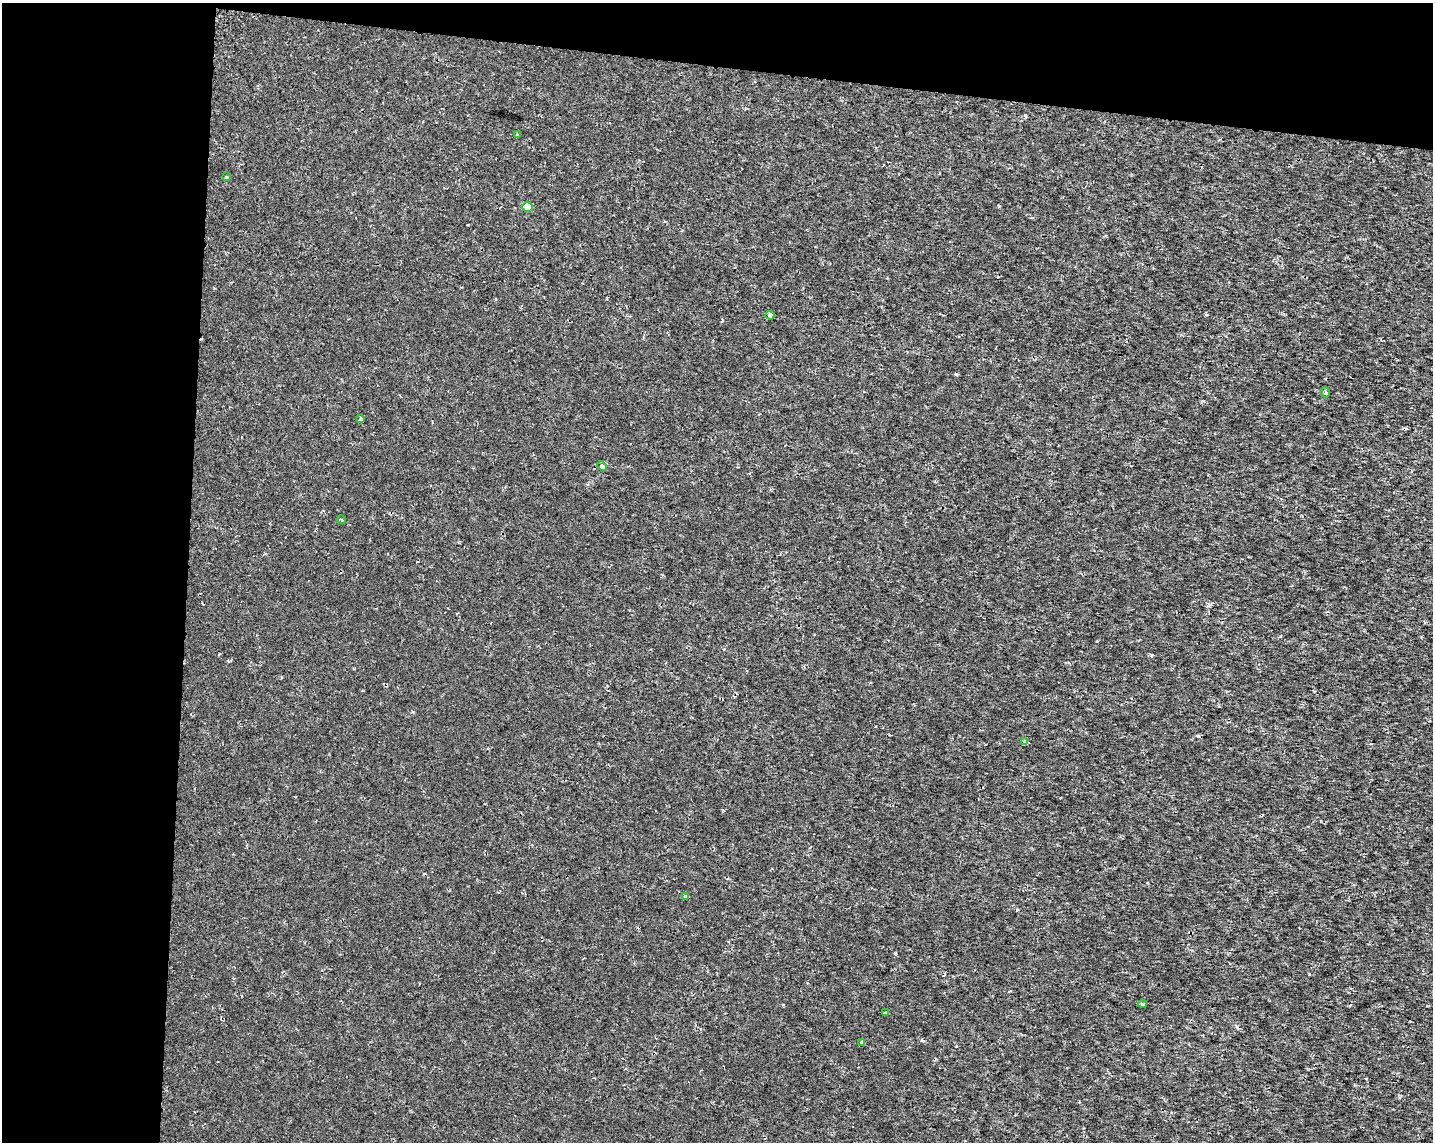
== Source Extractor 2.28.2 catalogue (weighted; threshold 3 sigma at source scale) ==
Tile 1 of 3 x 4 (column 1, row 1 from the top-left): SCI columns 227-1657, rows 3430-4569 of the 4801 x 4569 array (HDU 1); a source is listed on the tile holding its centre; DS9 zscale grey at full resolution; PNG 1435 x 1144 px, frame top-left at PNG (2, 3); each listed source drawn as its Kron ellipse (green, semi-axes under 4 px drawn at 4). Shown black and unused: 19% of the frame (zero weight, under 2 of 3 exposures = <1% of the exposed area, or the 3 px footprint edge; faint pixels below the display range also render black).
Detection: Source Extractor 2.28.2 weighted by HDU 2 'WHT'; one run over the whole footprint, this tile lists its part. Background 1.43e-04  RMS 0.0016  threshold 0.00703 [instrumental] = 3 sigma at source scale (4.5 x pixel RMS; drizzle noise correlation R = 1.50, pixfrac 1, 0.0396/0.0396 arcsec/px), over >= 5 px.
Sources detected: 13; all 13 listed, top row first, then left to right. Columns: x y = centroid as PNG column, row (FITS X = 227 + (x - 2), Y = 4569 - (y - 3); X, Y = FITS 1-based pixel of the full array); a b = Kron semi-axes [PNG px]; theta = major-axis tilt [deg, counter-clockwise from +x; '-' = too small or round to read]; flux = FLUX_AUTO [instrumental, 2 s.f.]
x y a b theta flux
518 134 3 2 - 0.19
226 177 3 3 - 0.34
527 207 5 5 - 2.2
770 315 4 4 - 1.1
1325 392 5 4 - 0.34
360 419 3 3 - 0.58
602 466 5 4 - 0.6
342 520 4 3 - 0.19
1025 742 4 3 - 2.5
686 897 3 3 - 0.27
1142 1004 4 3 - 0.23
886 1013 4 3 - 0.6
862 1043 4 4 - 1
Unlisted compact peaks at least as high as the median listed source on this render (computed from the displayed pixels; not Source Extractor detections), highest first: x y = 956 374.